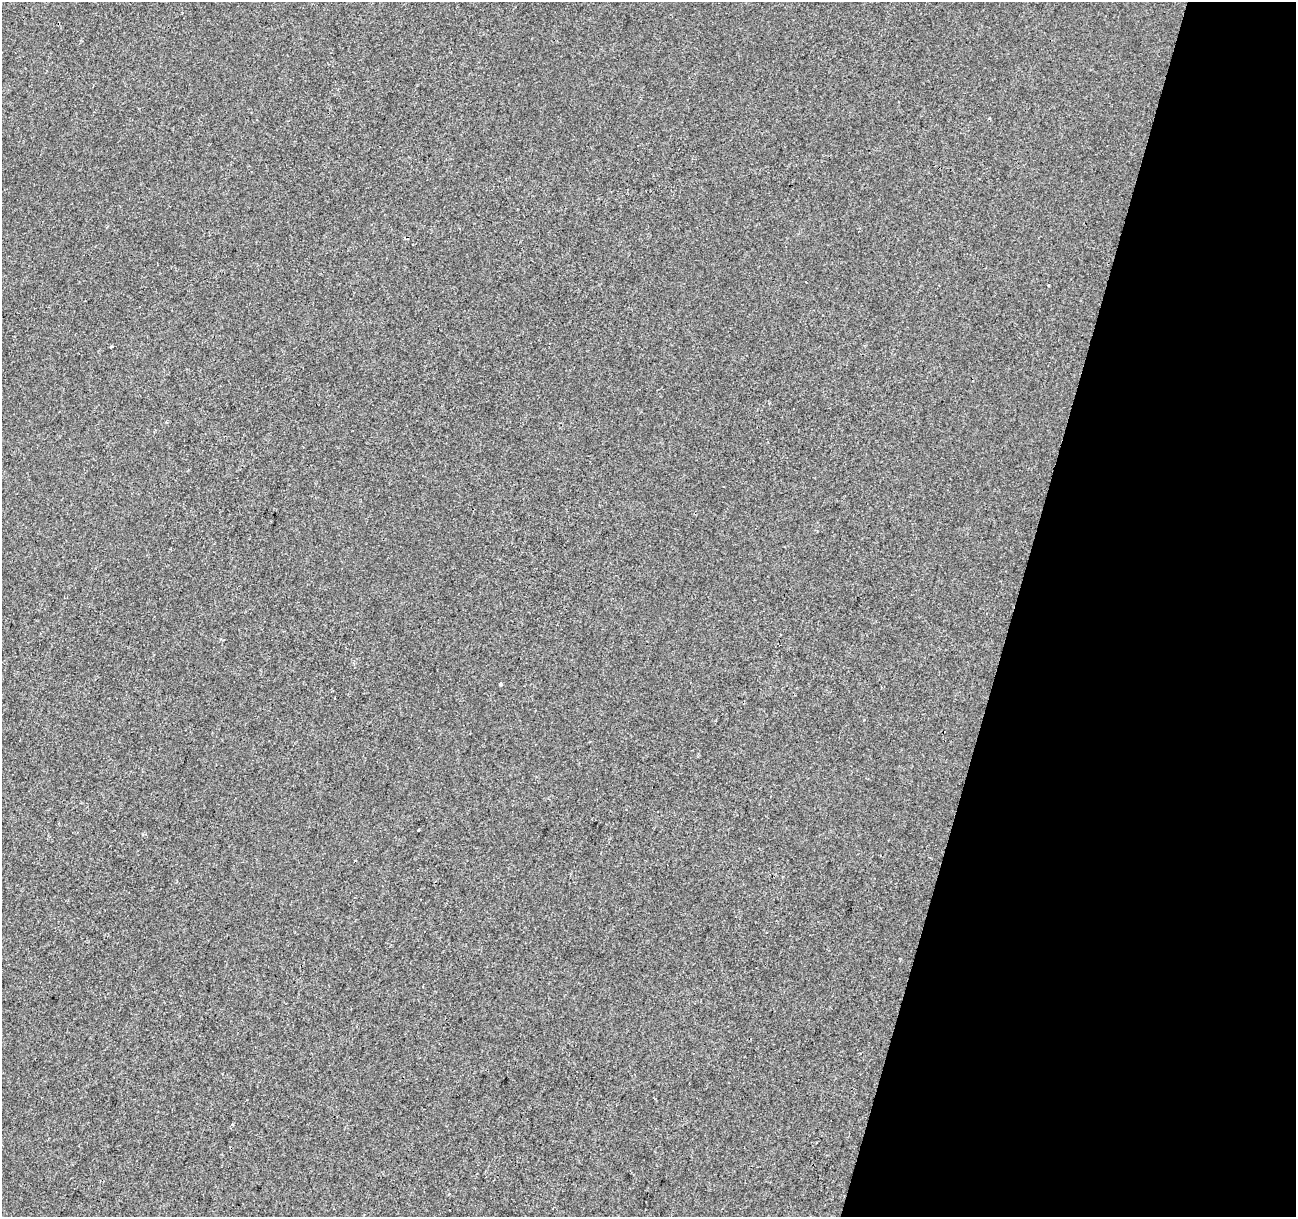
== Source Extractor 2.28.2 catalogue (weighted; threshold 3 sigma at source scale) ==
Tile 8 of 4 x 4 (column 4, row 2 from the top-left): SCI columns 3884-5177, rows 2651-3865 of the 5184 x 5363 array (HDU 1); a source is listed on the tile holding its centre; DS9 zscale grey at full resolution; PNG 1298 x 1219 px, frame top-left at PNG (2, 2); no overlay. Shown black and unused: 22% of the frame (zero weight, under 2 of 3 exposures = <1% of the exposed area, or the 3 px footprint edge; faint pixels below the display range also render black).
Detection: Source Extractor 2.28.2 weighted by HDU 2 'WHT'; one run over the whole footprint, this tile lists its part. Background -2.43e-04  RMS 0.0042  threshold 0.0191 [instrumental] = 3 sigma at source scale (4.5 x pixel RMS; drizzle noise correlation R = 1.50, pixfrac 1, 0.0396/0.0396 arcsec/px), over >= 5 px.
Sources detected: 5; all 5 listed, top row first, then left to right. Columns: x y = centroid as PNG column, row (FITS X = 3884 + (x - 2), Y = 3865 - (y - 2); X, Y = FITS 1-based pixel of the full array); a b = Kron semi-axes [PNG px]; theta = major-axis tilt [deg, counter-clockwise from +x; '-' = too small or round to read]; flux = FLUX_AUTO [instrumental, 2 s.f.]
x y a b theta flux
989 118 3 2 - 0.67
112 346 3 2 - 0.63
500 684 3 3 - 1.2
418 830 3 3 - 1.3
355 860 3 2 - 0.61